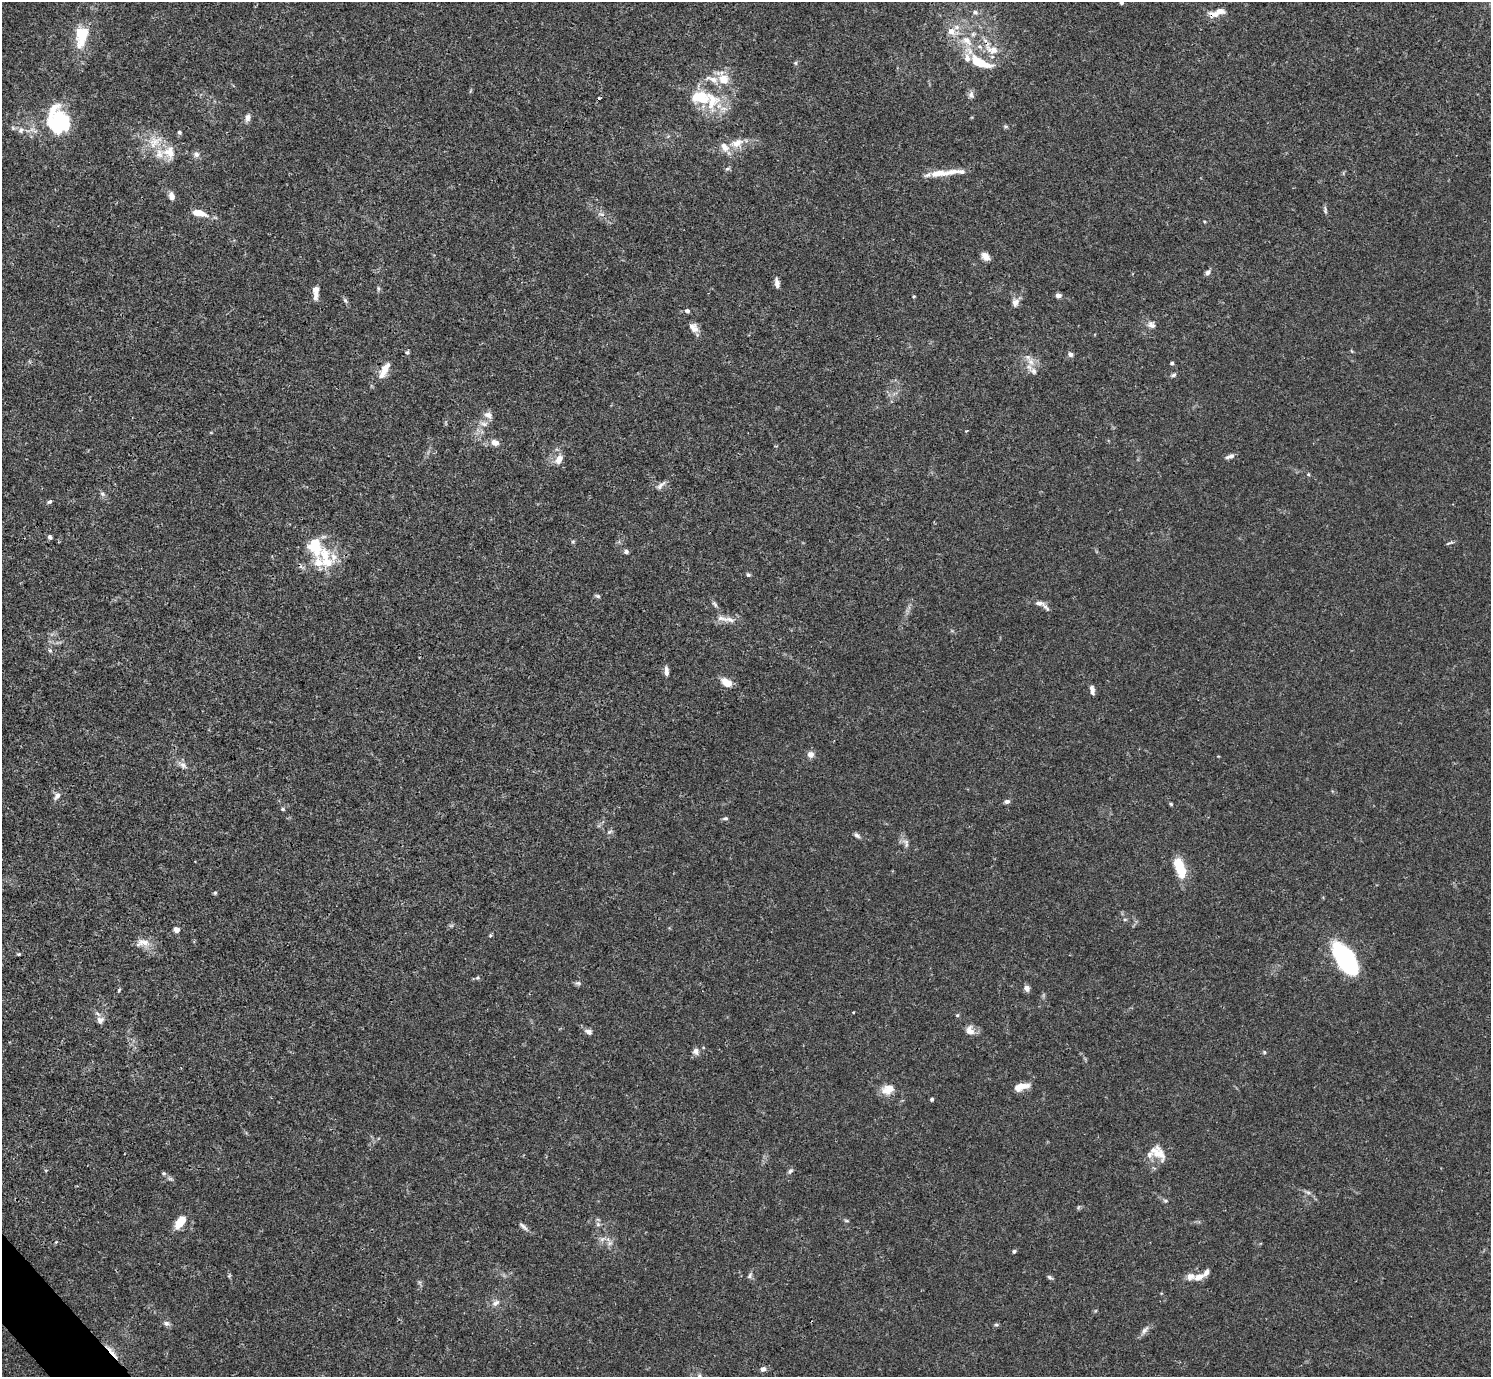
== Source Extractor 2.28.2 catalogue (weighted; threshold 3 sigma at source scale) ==
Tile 7 of 4 x 4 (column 3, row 2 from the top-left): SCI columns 2980-4468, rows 2910-4284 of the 5962 x 5959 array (HDU 1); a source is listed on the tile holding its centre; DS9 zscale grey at full resolution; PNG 1493 x 1379 px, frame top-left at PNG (2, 2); no overlay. Shown black and unused: <1% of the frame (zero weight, under 3 of 4 exposures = <1% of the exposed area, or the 3 px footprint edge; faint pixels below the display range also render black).
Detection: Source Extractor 2.28.2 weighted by HDU 2 'WHT'; one run over the whole footprint, this tile lists its part. Background 0.0164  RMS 0.0022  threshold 0.00968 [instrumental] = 3 sigma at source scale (4.5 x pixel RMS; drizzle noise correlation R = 1.50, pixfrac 1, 0.05/0.05 arcsec/px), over >= 5 px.
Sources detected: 155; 2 inside a brighter object's white glare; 1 cosmic-ray / hot-pixel residue — not listed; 27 inside a brighter listed object's ellipse — not listed separately; the other 125 listed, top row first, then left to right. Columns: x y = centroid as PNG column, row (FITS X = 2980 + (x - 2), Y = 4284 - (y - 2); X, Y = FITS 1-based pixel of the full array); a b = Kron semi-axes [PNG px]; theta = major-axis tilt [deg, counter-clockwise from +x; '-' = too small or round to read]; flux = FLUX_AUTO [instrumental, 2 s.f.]
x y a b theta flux
1121 3 5 4 - 0.35
1220 11 14 7 5 1.8
975 12 8 6 -42 0.55
83 32 21 14 1 4
967 41 19 11 -37 3.8
79 46 12 10 -33 1.5
993 50 22 12 -16 3.6
978 62 22 11 -30 5.4
795 63 5 5 - 0.31
723 79 17 10 -54 3.8
971 95 10 7 -65 0.76
712 101 34 21 -52 8.9
248 117 10 6 74 0.94
57 120 17 11 66 6.6
1006 126 7 4 -19 0.32
21 130 9 7 65 0.88
179 132 5 4 - 0.4
155 142 23 14 45 4
736 143 17 10 21 2.7
169 152 20 16 -84 3.7
196 154 8 7 - 0.83
938 173 27 8 6 3.3
172 196 9 7 -73 1.1
1325 210 10 4 -83 0.46
199 213 17 7 -12 2.8
601 214 11 3 -5 0.45
1204 221 4 3 - 0.19
985 256 9 6 -47 1.7
1208 272 8 6 36 0.65
777 283 12 5 -82 1
378 288 7 4 -90 0.33
315 289 6 5 - 1.5
1058 295 6 5 - 0.72
914 296 4 3 - 0.18
345 300 7 5 -53 0.44
1015 302 10 9 - 1.2
687 311 6 5 - 0.55
1151 325 11 7 -29 1
694 329 11 8 20 1.1
407 352 5 5 - 0.35
1070 354 5 5 - 0.88
1031 362 12 8 -51 1.7
1172 363 4 4 - 0.34
385 369 18 8 58 2.4
1173 375 8 5 17 0.44
488 415 12 8 -26 1.2
484 424 10 6 -8 0.96
966 431 4 3 - 0.19
495 443 11 8 -16 1.3
1230 456 12 5 20 0.75
559 459 14 9 59 1.7
1308 474 5 4 - 0.25
661 485 15 5 44 0.83
102 494 7 5 -23 0.49
50 501 6 5 - 0.4
50 537 6 5 - 0.49
573 542 6 4 1 0.26
1450 543 11 3 20 0.35
315 546 26 19 -65 7.4
626 551 6 5 - 0.65
748 575 6 5 - 0.36
598 596 7 5 -26 0.38
1039 603 12 6 -6 0.99
715 604 10 5 -53 0.51
721 618 21 6 -14 1.4
50 650 7 4 -62 0.43
666 671 11 5 -88 1
727 683 12 7 -31 2.8
1092 690 11 5 -79 0.97
811 754 9 8 - 1
183 765 10 7 -46 0.94
57 796 9 6 44 0.94
1007 801 6 4 9 0.68
1171 804 4 4 - 0.26
282 809 6 4 -26 0.3
725 818 7 5 1 0.43
609 832 8 4 31 0.41
857 835 8 5 -39 0.55
906 843 14 6 -77 0.94
195 861 3 2 - 0.14
1180 867 18 8 -71 8.6
215 893 5 5 - 0.26
1125 920 6 4 1 0.27
451 925 7 4 19 0.33
176 930 7 6 - 0.89
490 936 5 4 - 0.35
143 942 20 11 2 2.1
19 954 5 4 - 0.26
1343 958 34 18 -61 23
477 978 6 5 - 0.34
578 983 8 5 12 0.45
1027 988 7 6 - 1
119 990 5 4 - 0.24
853 1012 3 3 - 0.16
957 1015 5 4 - 0.24
100 1020 10 9 - 1.1
970 1030 13 10 -68 1.5
589 1032 9 7 -16 0.85
696 1051 8 8 - 1
1264 1052 6 3 -72 0.23
1021 1086 16 7 16 2.5
888 1090 17 11 19 2.7
932 1099 4 4 - 0.33
1159 1154 21 14 -48 3.2
790 1171 9 6 52 0.48
164 1173 5 5 - 0.31
1308 1192 7 4 -19 0.45
1165 1201 6 5 - 0.36
846 1221 6 4 -2 0.27
180 1222 14 7 53 4.2
598 1224 6 6 - 0.47
523 1226 15 5 -42 0.76
602 1239 8 5 45 0.65
610 1243 7 6 - 0.67
1014 1251 5 4 - 0.39
749 1276 9 5 56 0.46
1050 1277 8 4 -25 0.4
1199 1277 12 7 27 1.7
496 1303 11 7 27 1
166 1323 8 7 - 0.69
996 1325 6 4 0 0.3
1145 1330 14 6 50 0.97
112 1352 26 4 -51 1.5
763 1369 6 6 - 0.88
699 1376 6 6 - 0.5
Overlapping masked pixels (flux is a lower limit): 3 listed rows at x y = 993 50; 978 62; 112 1352
Isophote crosses this tile's border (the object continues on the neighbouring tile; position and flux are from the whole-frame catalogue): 2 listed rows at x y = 1121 3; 699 1376